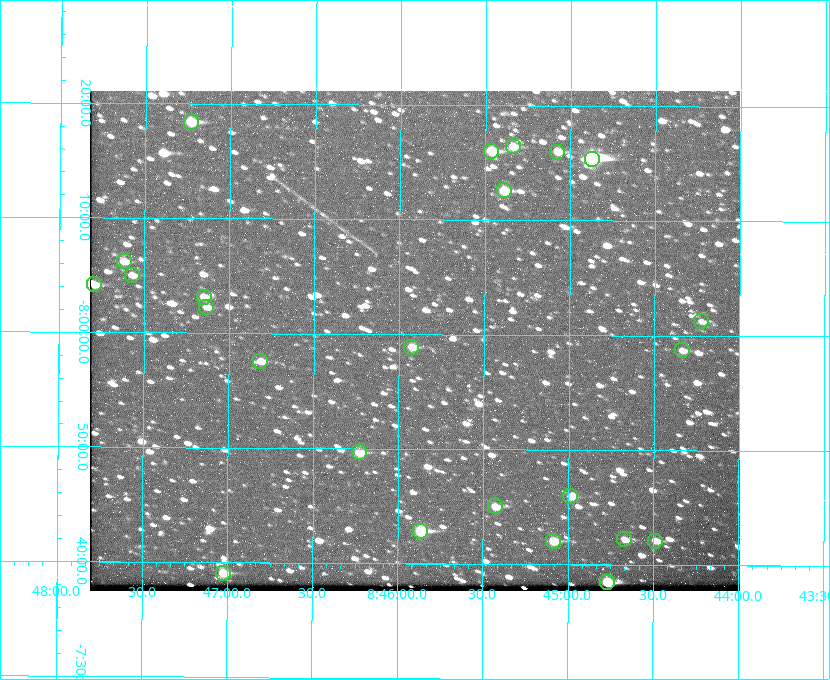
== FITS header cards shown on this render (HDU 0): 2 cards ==
NAXIS1  =                  650 / Width of table row in bytes
NAXIS2  =                  500 / Number of rows in table

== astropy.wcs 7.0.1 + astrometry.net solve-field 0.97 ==
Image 650 x 500 px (HDU 0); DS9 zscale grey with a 90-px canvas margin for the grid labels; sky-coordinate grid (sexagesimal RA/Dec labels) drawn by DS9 from the SOLVED WCS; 24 Tycho-2 reference stars matched to detected sources circled (green)
Header WCS: none
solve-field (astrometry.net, Tycho-2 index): SOLVED blind (the file carries no WCS)
Solved WCS: RA---TAN-SIP/DEC--TAN-SIP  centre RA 08:45:54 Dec -07:59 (131.48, -7.99 deg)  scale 5.24 arcsec/px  FOV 56.7' x 43.6'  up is +180 deg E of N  parity flipped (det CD > 0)
(file carries no celestial WCS; the grid is the blind solution)
Tycho-2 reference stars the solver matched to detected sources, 24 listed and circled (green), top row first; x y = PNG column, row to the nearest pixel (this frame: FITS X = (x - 90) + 1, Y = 500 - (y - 91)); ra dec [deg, ICRS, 3 dp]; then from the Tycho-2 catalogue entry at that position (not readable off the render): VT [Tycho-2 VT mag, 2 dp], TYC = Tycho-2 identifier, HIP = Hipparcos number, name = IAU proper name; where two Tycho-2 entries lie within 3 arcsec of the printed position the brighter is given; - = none
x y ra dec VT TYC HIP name
191 122 131.808 -8.307 9.64 5442-1713-1 - -
513 146 131.335 -8.274 10.98 5442-594-1 - -
491 151 131.367 -8.267 10.01 5442-454-1 - -
557 152 131.270 -8.267 10.78 5442-693-1 - -
592 159 131.219 -8.257 7.68 5442-1112-1 42924 -
504 190 131.348 -8.210 9.85 5442-617-1 - -
124 261 131.905 -8.103 11.02 5442-880-1 - -
132 275 131.893 -8.083 11.47 5442-1030-1 - -
94 284 131.948 -8.069 10.69 5442-1045-1 - -
204 297 131.787 -8.052 11.26 5442-527-1 - -
206 307 131.783 -8.038 11.46 5442-45-1 - -
701 321 131.057 -8.021 12.20 5442-277-1 - -
411 347 131.481 -7.982 10.84 5442-1444-1 - -
682 350 131.085 -7.979 12.05 5442-273-1 - -
260 361 131.703 -7.959 11.45 5442-1027-1 - -
359 452 131.557 -7.828 10.76 5442-1179-1 - -
570 496 131.247 -7.766 11.19 5442-426-1 - -
495 506 131.357 -7.750 10.86 5442-458-1 - -
420 531 131.466 -7.715 9.32 5442-1286-1 43006 -
624 539 131.168 -7.704 11.38 5442-657-1 - -
553 541 131.272 -7.701 10.67 5442-1279-1 - -
655 541 131.122 -7.702 11.05 5442-69-1 - -
223 573 131.756 -7.652 10.62 5442-824-1 - -
607 582 131.192 -7.641 10.08 5442-772-1 - -